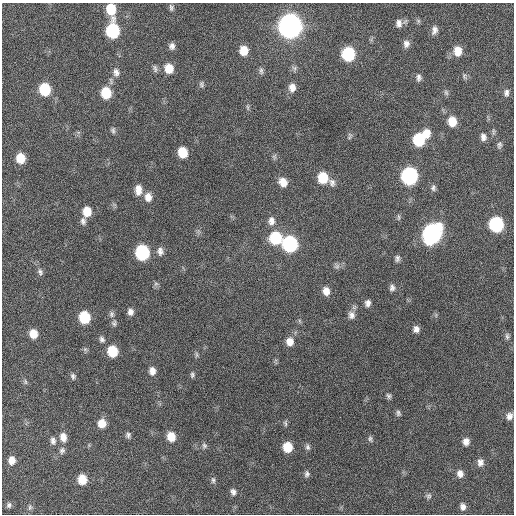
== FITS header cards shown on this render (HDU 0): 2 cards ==
NAXIS1  =                  512 / Axis length
NAXIS2  =                  512 / Axis length

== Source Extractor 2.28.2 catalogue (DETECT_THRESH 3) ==
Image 512 x 512 px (HDU 0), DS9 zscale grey, 1 PNG px = 1 image px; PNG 516 x 516 px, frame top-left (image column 1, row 512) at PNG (2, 3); no overlay
Background 457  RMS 13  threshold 38.5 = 3 sigma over >= 5 px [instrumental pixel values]
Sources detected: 101; all 101 listed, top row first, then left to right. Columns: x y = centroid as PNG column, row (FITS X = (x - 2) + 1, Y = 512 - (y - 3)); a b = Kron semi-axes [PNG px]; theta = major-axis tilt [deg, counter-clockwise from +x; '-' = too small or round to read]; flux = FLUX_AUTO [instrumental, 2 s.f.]
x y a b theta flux
171 7 9 6 -83 2300
111 9 10 8 -80 23000
399 23 11 8 -87 4700
290 26 11 10 - 920000
434 30 10 6 76 4100
113 31 11 8 -88 79000
406 44 9 8 - 4100
172 46 8 7 - 3600
244 50 9 8 - 13000
458 51 10 8 -87 11000
348 54 9 8 - 73000
155 68 11 5 -80 2400
169 68 10 9 - 13000
294 68 8 6 -76 2300
261 71 10 5 -89 2400
116 72 11 9 -83 4700
464 76 9 5 -77 1800
419 78 9 6 88 2900
201 84 8 6 -81 2000
292 87 10 8 88 6100
45 89 9 8 - 40000
106 93 10 8 -82 25000
446 93 8 5 -63 1900
506 93 10 7 -89 3400
248 107 8 4 -81 1500
452 121 10 8 -88 14000
113 130 8 5 87 2000
493 131 9 4 -90 1700
426 133 10 8 90 9700
350 136 11 4 82 1500
483 137 10 7 -81 3900
419 140 9 8 - 45000
499 145 10 6 79 2500
183 152 8 7 - 20000
274 157 7 6 - 1800
20 158 9 8 - 17000
409 176 10 9 - 200000
323 178 9 8 - 25000
283 182 10 8 -55 8900
332 182 11 8 -68 3700
433 188 8 6 -80 2400
138 190 12 7 88 8000
148 197 10 8 -89 6800
87 211 10 8 -87 14000
398 217 9 4 -85 1500
83 221 10 7 -75 3200
271 221 11 9 88 5300
496 224 9 9 - 110000
432 234 12 9 64 340000
275 238 10 9 - 46000
290 244 10 9 - 130000
160 251 10 8 -86 4000
142 252 10 8 -82 100000
397 258 9 6 85 2600
337 266 8 7 - 2800
40 272 9 6 -67 2700
392 288 8 6 88 3000
326 291 9 8 - 7000
368 303 8 7 - 3500
130 312 7 7 - 3800
111 314 9 7 90 2500
351 315 11 9 -74 4800
84 317 9 8 - 38000
114 323 9 6 90 2200
416 329 7 7 - 3900
33 334 8 7 - 11000
507 336 9 5 -89 1900
102 339 8 6 -48 2700
290 342 10 9 - 7600
112 351 9 8 - 26000
196 355 9 4 -90 1500
152 371 10 8 -88 5400
192 375 7 5 -90 1800
73 376 8 6 -74 2300
25 382 8 4 -81 1400
388 396 7 5 -60 1900
398 413 8 6 -83 2000
509 416 9 8 - 4300
102 423 9 8 - 9900
285 423 8 5 -84 1700
128 435 7 7 - 2300
63 437 11 8 -81 6700
171 437 9 7 -77 13000
370 439 8 5 -81 1900
53 441 9 6 -81 3100
466 441 8 7 - 5100
204 446 7 7 - 2100
287 447 9 8 - 19000
308 447 8 6 -75 2300
62 451 9 7 65 2600
12 460 8 6 -90 6800
480 462 10 8 84 4600
307 474 8 6 79 2500
460 474 9 8 - 5300
82 479 8 7 - 16000
213 480 9 5 -82 1800
233 492 7 5 -73 2900
429 496 8 7 - 2200
9 505 7 5 87 1900
30 507 7 6 - 1700
463 507 8 6 -80 4000